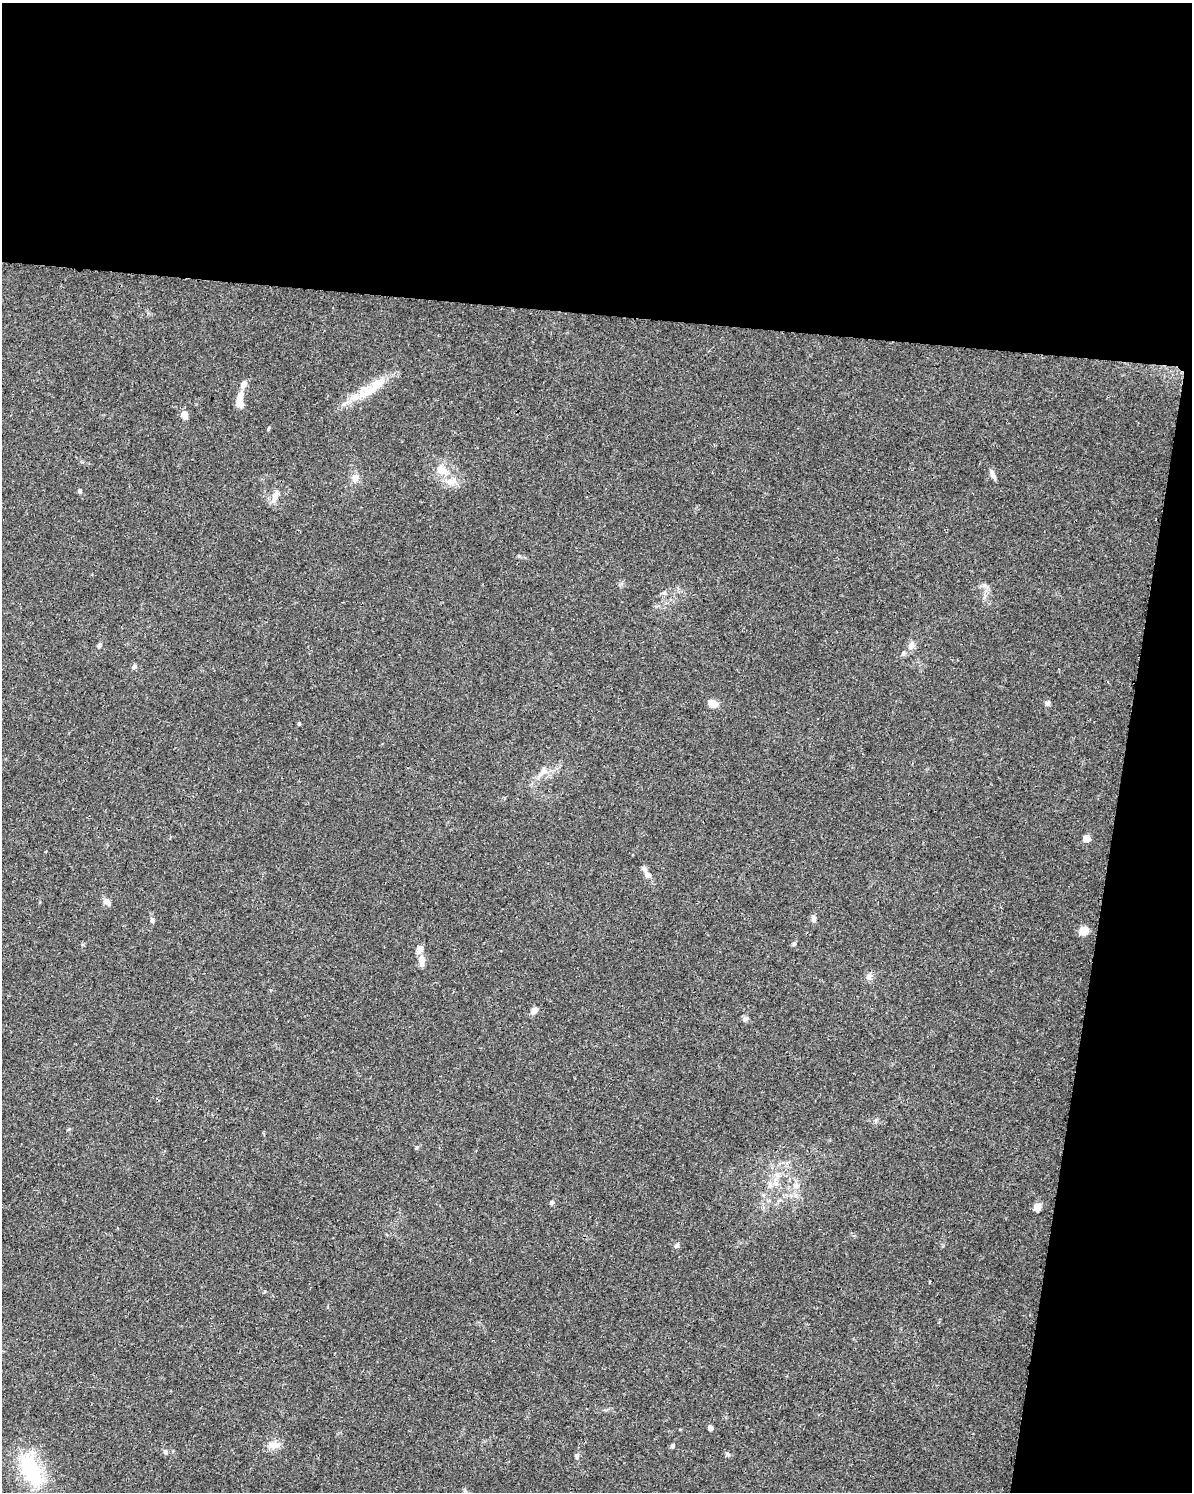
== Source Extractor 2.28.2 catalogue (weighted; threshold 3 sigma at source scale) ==
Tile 4 of 4 x 3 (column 4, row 1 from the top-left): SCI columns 3573-4762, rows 3213-4702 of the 4784 x 4997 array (HDU 1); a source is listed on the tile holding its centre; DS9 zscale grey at full resolution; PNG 1194 x 1494 px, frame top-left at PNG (2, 3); no overlay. Shown black and unused: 27% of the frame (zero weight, under 3 of 4 exposures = <1% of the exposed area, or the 3 px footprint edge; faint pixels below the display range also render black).
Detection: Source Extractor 2.28.2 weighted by HDU 2 'WHT'; one run over the whole footprint, this tile lists its part. Background 0.0366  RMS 0.0034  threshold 0.0152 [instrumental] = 3 sigma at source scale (4.5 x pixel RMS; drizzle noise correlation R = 1.50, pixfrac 1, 0.0396/0.0396 arcsec/px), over >= 5 px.
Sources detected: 47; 3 inside a brighter listed object's ellipse — not listed separately; the other 44 listed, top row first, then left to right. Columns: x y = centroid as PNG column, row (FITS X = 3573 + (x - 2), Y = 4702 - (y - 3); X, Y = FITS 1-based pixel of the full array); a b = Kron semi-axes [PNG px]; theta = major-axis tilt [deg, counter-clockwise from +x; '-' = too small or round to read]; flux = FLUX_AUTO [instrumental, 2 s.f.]
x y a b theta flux
370 391 42 15 19 10
240 395 13 7 72 2.7
184 415 9 7 -81 2.3
442 470 15 12 -41 4.8
993 474 14 5 -63 1.2
355 478 13 9 68 2.3
452 481 18 11 28 3.7
79 491 7 4 84 0.49
275 497 16 8 73 2.6
985 586 9 5 -36 1.1
664 593 8 4 9 0.65
99 645 7 5 70 0.59
911 646 11 8 62 1.8
903 653 6 5 - 0.6
135 666 6 5 - 0.72
712 703 10 7 -27 3.5
1048 703 6 6 - 0.79
299 723 5 3 - 0.49
543 771 16 8 55 2.6
1086 838 8 7 - 2
648 875 13 7 -44 1.9
107 902 11 6 -47 1.7
814 919 10 6 -80 1.1
152 920 7 5 -72 0.74
1084 930 5 5 - 11
794 944 6 5 - 0.64
421 960 15 7 -88 2.6
869 976 10 7 41 1.4
534 1010 10 7 49 1.8
745 1019 8 5 30 0.73
417 1147 5 4 - 0.42
777 1175 8 6 -68 1.3
776 1183 9 8 - 1.9
796 1186 9 7 -18 1.6
552 1202 5 5 - 0.85
1037 1207 10 8 70 2.2
677 1245 8 5 56 0.84
710 1427 4 4 - 1.6
274 1445 18 10 0 2.9
672 1446 5 4 - 0.61
166 1452 6 4 -89 0.53
728 1454 6 5 - 0.58
577 1456 8 6 -85 0.85
31 1470 51 25 -67 23
Unlisted compact peaks at least as high as the median listed source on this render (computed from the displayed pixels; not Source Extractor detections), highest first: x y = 268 429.